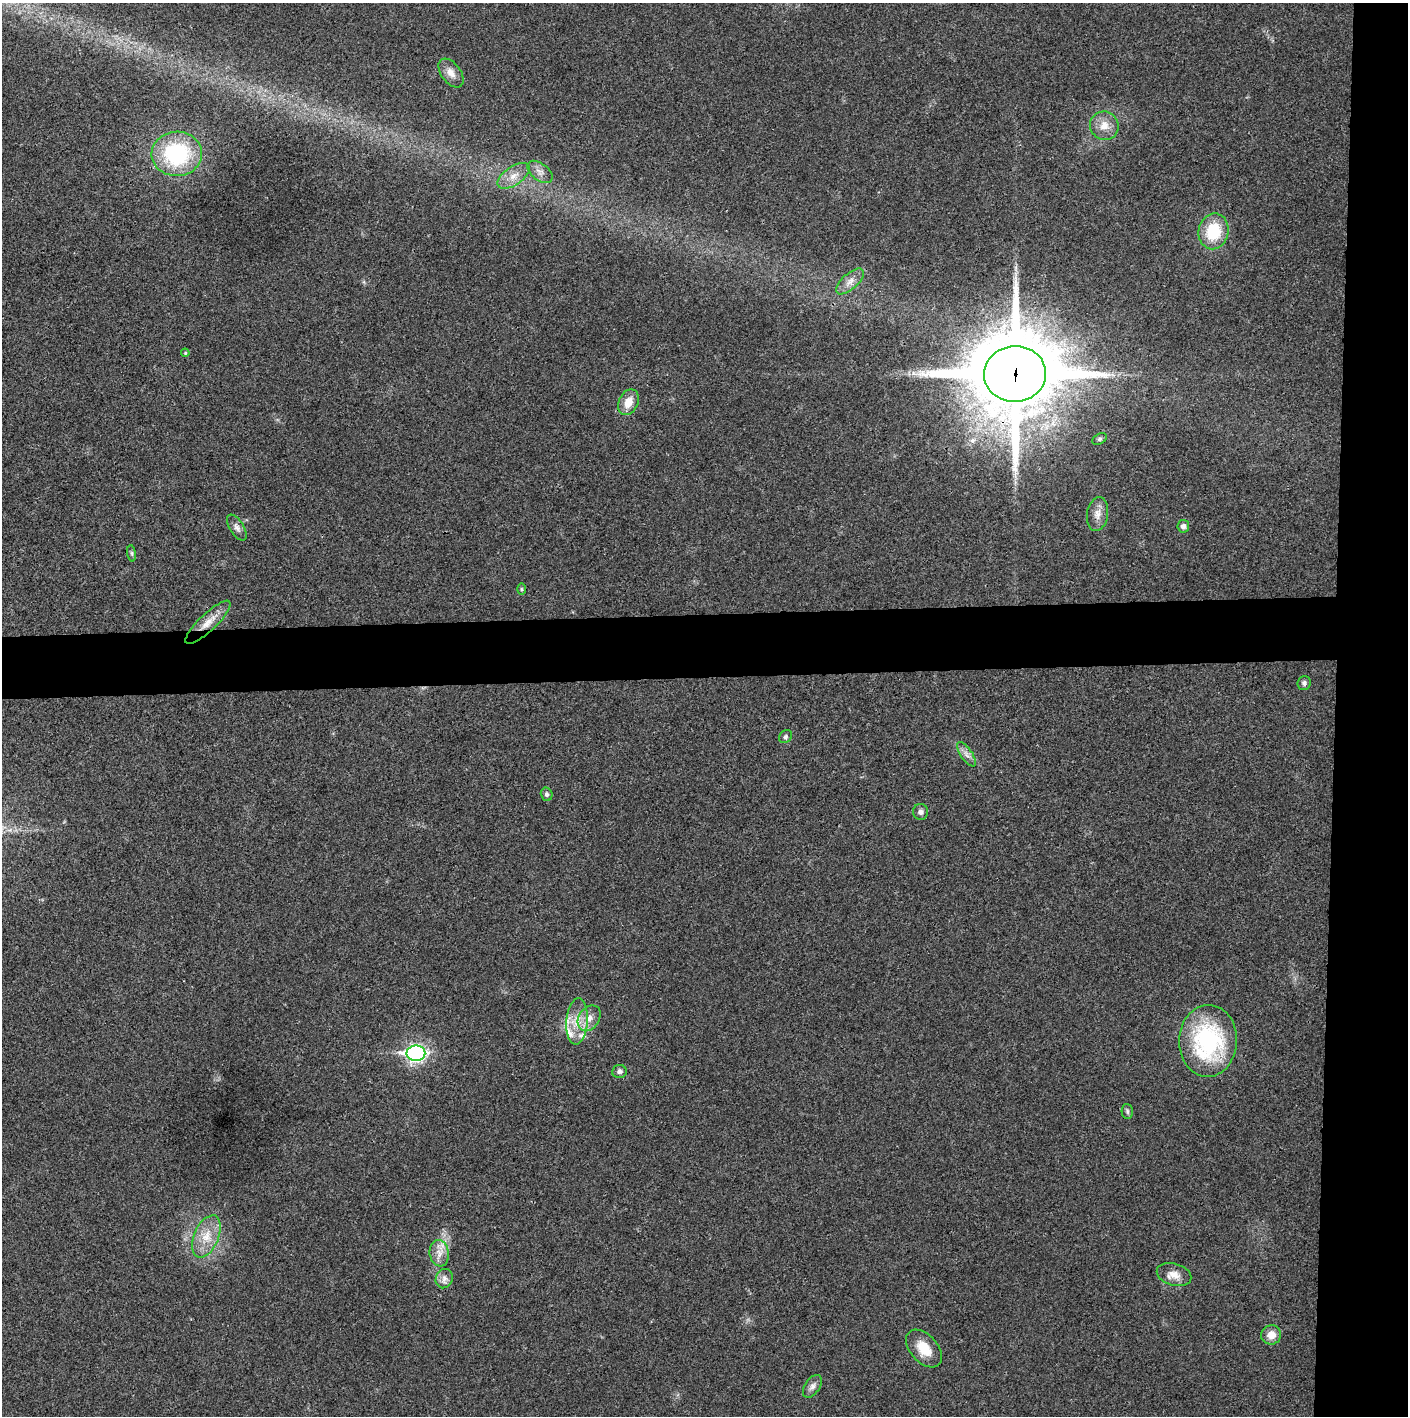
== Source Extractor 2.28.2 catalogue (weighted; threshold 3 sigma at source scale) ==
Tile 6 of 3 x 3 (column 3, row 2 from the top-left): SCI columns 2815-4220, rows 1415-2828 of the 4224 x 4243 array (HDU 1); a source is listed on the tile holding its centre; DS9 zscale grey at full resolution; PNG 1410 x 1418 px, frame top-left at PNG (2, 3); each listed source drawn as its Kron ellipse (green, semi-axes under 4 px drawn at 4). Shown black and unused: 9% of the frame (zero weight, under 3 of 4 exposures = <1% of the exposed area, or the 3 px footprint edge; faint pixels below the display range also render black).
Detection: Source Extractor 2.28.2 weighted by HDU 2 'WHT'; one run over the whole footprint, this tile lists its part. Background 0.0247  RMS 0.006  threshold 0.0272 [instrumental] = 3 sigma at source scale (4.5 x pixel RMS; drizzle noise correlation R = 1.50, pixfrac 1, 0.05/0.05 arcsec/px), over >= 5 px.
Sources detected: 37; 2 inside a brighter listed object's ellipse — not listed separately; the other 35 listed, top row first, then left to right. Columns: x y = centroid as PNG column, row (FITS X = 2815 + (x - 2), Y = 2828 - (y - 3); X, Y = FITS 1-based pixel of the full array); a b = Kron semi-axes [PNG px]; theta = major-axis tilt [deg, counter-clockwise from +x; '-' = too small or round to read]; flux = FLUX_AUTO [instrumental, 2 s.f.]
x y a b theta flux
451 73 16 9 -53 5.4
1104 126 14 14 - 7.8
177 154 25 22 2 58
540 172 14 8 -37 4
514 176 18 9 34 7
1214 231 18 15 78 25
850 281 17 8 42 4.9
185 353 4 3 - 0.6
1015 374 31 28 2 7800
628 402 13 9 65 8.1
1100 439 8 5 27 1.2
1098 514 17 10 81 5.4
1183 526 6 6 - 2.7
237 528 14 7 -59 3.1
132 553 8 4 -82 1.2
521 589 6 4 -90 0.77
208 622 30 8 44 9.2
1304 683 7 6 - 1.8
785 737 7 6 - 1.4
966 754 14 5 -55 3.2
547 794 7 5 -74 1.6
921 812 8 7 - 2.4
589 1018 14 10 56 5.9
577 1021 23 10 86 11
1208 1041 36 29 88 79
416 1053 9 7 0 210
619 1071 7 6 - 1.7
1127 1111 7 5 -89 1.3
206 1236 22 12 67 12
439 1253 13 9 -81 5.6
1174 1274 18 11 -16 6.4
444 1279 10 8 65 3.3
1271 1335 10 9 - 6.4
924 1348 22 13 -48 12
812 1386 13 7 56 3
Overlapping masked pixels (flux is a lower limit): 2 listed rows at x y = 1015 374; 208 622